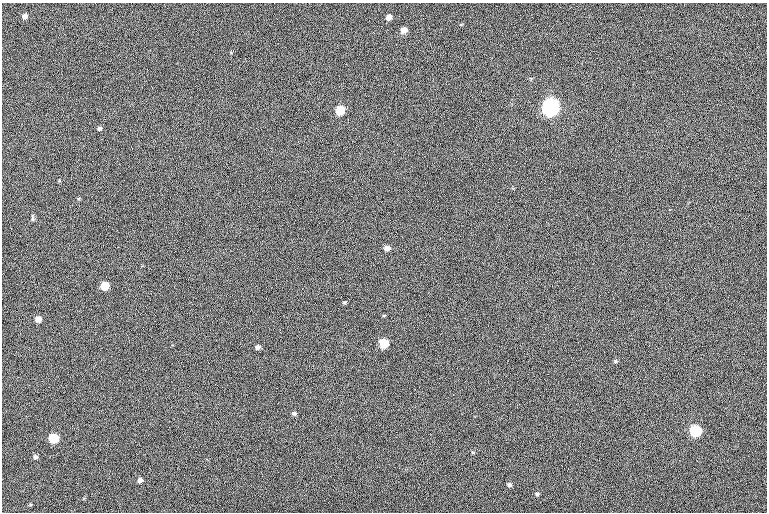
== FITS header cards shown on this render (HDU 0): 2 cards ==
NAXIS1  =                  765 /fastest changing axis
NAXIS2  =                  510 /next to fastest changing axis

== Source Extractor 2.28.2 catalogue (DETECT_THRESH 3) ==
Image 765 x 510 px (HDU 0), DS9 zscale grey, 1 PNG px = 1 image px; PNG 769 x 514 px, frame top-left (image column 1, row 510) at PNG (2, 3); no overlay
Background 112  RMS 7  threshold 21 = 3 sigma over >= 5 px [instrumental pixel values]
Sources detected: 24; all 24 listed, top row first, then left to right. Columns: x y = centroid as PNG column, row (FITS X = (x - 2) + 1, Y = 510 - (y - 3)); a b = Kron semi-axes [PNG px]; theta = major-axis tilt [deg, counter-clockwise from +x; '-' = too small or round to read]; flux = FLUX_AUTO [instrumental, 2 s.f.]
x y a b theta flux
25 16 4 4 - 1700
389 17 6 5 - 2800
404 30 6 6 - 3400
551 107 7 7 - 260000
340 110 6 6 - 14000
99 128 6 5 - 1100
33 218 8 4 -80 840
387 248 6 5 - 2600
105 286 6 5 - 12000
344 302 6 4 19 580
38 319 6 5 - 3800
384 343 6 6 - 18000
257 347 5 4 - 1400
615 361 5 5 - 670
439 383 3 2 - 430
294 413 6 5 - 960
696 431 7 6 - 36000
396 437 2 2 - 1500
53 438 7 6 - 23000
473 452 5 3 - 420
35 457 6 5 - 1200
140 480 5 4 - 1600
509 485 5 4 - 910
537 494 4 4 - 600